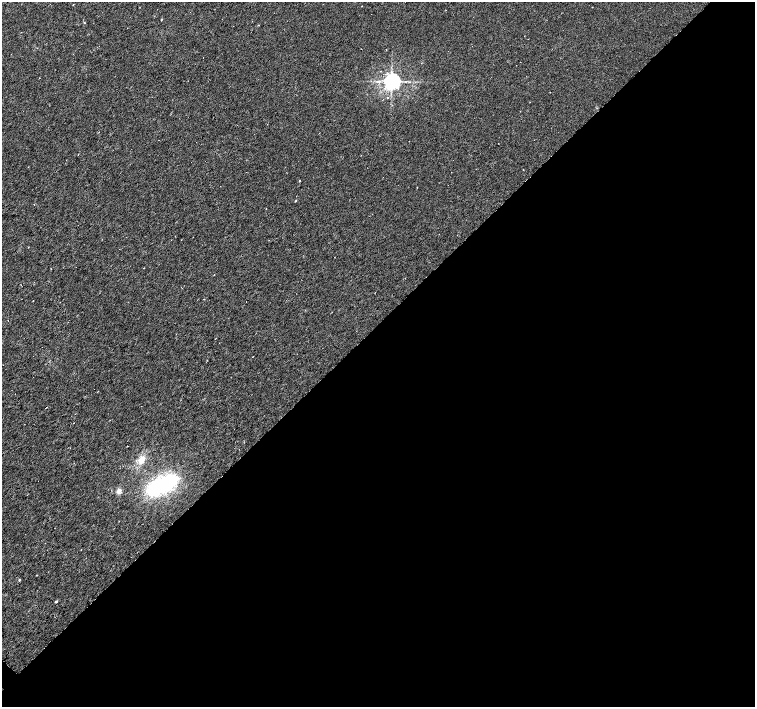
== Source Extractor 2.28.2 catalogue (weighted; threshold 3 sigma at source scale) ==
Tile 12 of 4 x 4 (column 4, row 3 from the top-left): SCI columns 4517-6021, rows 1567-2975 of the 6024 x 6017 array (HDU 1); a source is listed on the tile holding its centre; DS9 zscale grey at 2 x 2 block average (1 PNG px = mean of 2 x 2 image px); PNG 757 x 709 px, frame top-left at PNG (2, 2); no overlay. Shown black and unused: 54% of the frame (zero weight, under 3 of 6 exposures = <1% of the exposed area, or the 3 px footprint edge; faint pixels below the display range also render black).
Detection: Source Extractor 2.28.2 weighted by HDU 2 'WHT'; one run over the whole footprint, this tile lists its part. Background 0.0116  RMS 0.0035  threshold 0.0144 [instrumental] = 3 sigma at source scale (4.09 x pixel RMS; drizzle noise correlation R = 1.36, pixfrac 0.8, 0.0396/0.0396 arcsec/px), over >= 5 px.
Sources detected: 20; all 20 listed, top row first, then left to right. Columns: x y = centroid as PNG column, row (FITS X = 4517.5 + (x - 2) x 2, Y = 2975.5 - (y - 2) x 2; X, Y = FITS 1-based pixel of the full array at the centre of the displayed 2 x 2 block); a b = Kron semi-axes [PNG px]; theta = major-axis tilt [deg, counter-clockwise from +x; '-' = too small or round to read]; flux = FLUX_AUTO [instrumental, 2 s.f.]
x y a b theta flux
85 23 2 2 - 0.37
392 81 4 4 - 470
387 98 2 2 - 0.53
300 181 2 2 - 0.35
295 201 3 2 - 0.45
34 204 2 2 - 0.28
102 239 2 2 - 0.29
181 240 2 2 - 0.22
143 268 2 2 - 0.32
33 301 2 2 - 0.26
216 338 2 2 - 0.41
253 356 2 2 - 0.25
141 460 11 7 55 7.5
162 485 34 14 22 73
118 491 8 6 78 2.7
119 521 2 2 - 0.29
81 549 2 2 - 0.36
36 575 2 2 - 0.36
19 580 3 2 - 0.63
56 601 3 2 - 1
Diffuse or blended objects may show on this block-average render without a row.